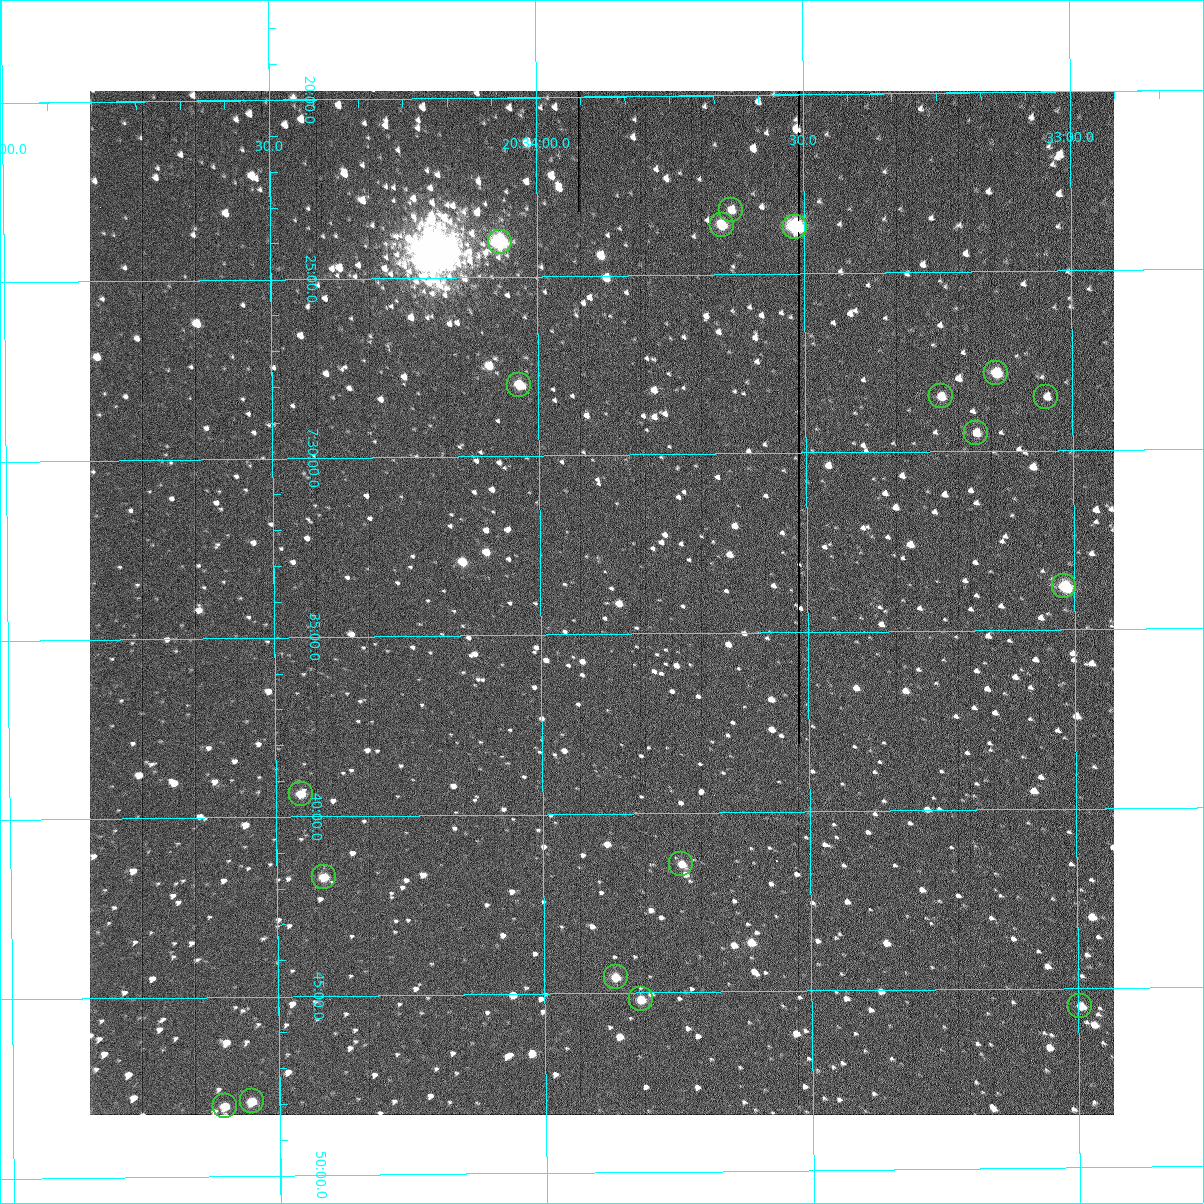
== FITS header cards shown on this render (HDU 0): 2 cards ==
NAXIS1  =                 1024 /fastest changing axis
NAXIS2  =                 1024 /next to fastest changing axis

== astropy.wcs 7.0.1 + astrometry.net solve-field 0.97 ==
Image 1024 x 1024 px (HDU 0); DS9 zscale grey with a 90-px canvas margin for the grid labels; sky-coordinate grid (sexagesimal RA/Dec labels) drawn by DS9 from the SOLVED WCS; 18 Tycho-2 reference stars matched to detected sources circled (green)
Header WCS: RA---TAN-SIP/DEC--TAN-SIP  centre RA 20:33:53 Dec +07:34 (308.47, +7.57 deg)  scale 1.67 arcsec/px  FOV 28.5' x 28.6'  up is -179 deg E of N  parity flipped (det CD > 0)
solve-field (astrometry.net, Tycho-2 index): VERIFIED the header's WCS against the Tycho-2 star catalogue (18 matches, 0 conflicts) and refined it, rather than solving blind
Solved WCS: RA---TAN-SIP/DEC--TAN-SIP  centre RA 20:33:53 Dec +07:34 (308.47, +7.57 deg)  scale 1.67 arcsec/px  FOV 28.5' x 28.6'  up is -179 deg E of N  parity flipped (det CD > 0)
The solver's refit moves the header's centre by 0.25 arcsec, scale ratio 0.9999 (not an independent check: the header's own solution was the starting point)
Tycho-2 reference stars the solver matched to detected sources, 18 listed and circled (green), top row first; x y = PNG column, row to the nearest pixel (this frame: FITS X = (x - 90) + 1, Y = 1024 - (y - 91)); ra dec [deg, ICRS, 3 dp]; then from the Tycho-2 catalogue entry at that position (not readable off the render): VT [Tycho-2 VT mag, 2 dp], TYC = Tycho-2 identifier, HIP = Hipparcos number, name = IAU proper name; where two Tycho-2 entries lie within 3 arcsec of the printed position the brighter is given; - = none
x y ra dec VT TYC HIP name
731 210 308.409 +7.387 11.71 522-63-1 - -
722 225 308.413 +7.394 10.61 522-1117-1 - -
795 227 308.379 +7.395 9.53 522-815-1 - -
500 242 308.517 +7.401 9.28 522-2249-1 - -
996 373 308.286 +7.464 10.73 522-842-1 - -
519 385 308.509 +7.467 11.07 522-1042-1 - -
941 396 308.312 +7.475 12.07 522-647-1 - -
1046 397 308.262 +7.475 12.01 522-585-1 - -
976 433 308.295 +7.492 11.63 522-671-1 - -
1064 586 308.254 +7.563 10.72 1087-1249-1 - -
301 794 308.613 +7.656 11.72 1088-801-1 - -
681 864 308.435 +7.690 11.87 1088-65-1 - -
324 877 308.603 +7.695 11.58 1088-743-1 - -
616 977 308.467 +7.743 11.69 1088-851-1 - -
641 999 308.455 +7.753 11.50 1088-523-1 - -
1080 1006 308.249 +7.758 12.15 1087-191-1 - -
252 1101 308.638 +7.799 11.64 1088-397-1 - -
225 1106 308.650 +7.801 11.70 1088-297-1 - -